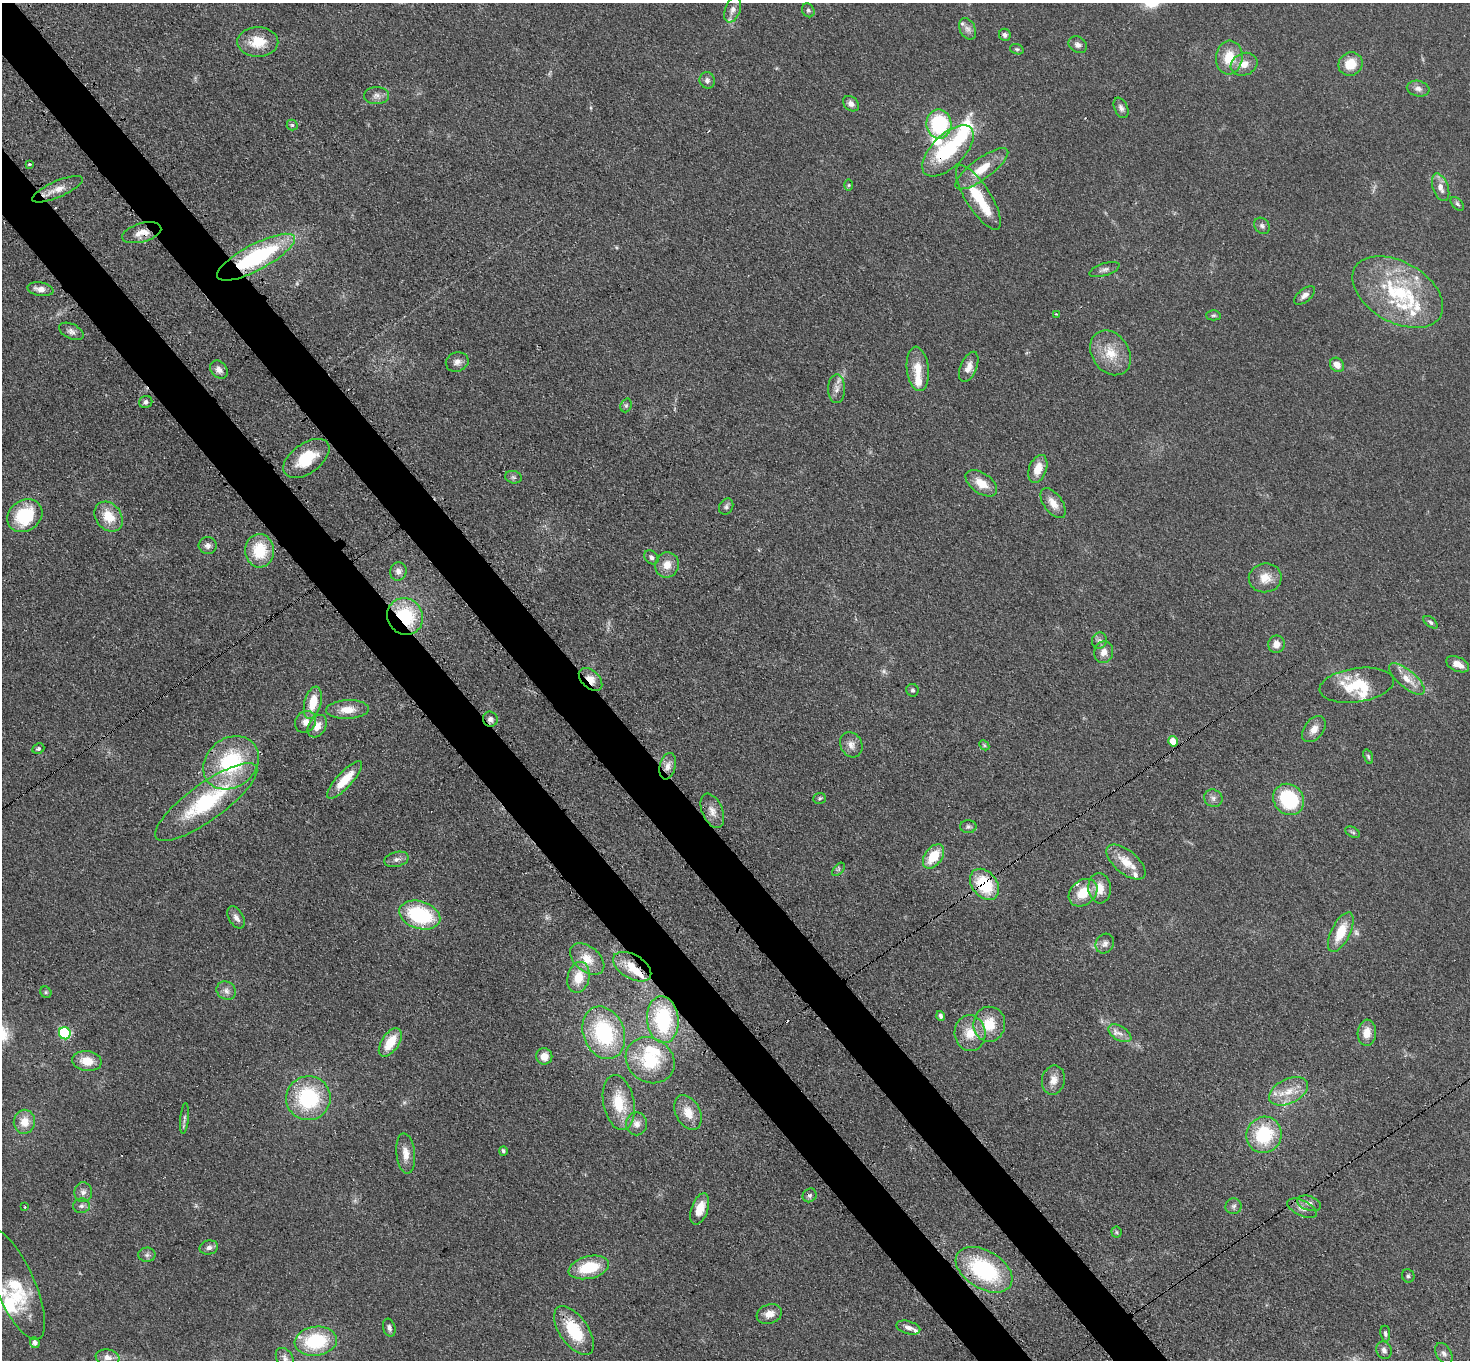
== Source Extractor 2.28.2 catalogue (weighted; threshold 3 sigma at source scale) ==
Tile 11 of 4 x 4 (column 3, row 3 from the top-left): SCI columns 3015-4482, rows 1716-3073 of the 6030 x 6006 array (HDU 1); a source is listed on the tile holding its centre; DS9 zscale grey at full resolution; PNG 1472 x 1362 px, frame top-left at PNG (2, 3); each listed source drawn as its Kron ellipse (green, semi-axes under 4 px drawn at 4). Shown black and unused: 7% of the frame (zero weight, under 3 of 4 exposures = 7% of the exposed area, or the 3 px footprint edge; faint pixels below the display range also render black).
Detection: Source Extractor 2.28.2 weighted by HDU 2 'WHT'; one run over the whole footprint, this tile lists its part. Background 0.102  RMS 0.0072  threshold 0.0324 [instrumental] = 3 sigma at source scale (4.5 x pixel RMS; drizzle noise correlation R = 1.50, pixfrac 1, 0.05/0.05 arcsec/px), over >= 5 px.
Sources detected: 180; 3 too faint to see at this stretch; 2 inside a brighter object's white glare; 2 cosmic-ray / hot-pixel residue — neither listed nor drawn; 19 inside a brighter listed object's ellipse — not listed separately; the other 154 listed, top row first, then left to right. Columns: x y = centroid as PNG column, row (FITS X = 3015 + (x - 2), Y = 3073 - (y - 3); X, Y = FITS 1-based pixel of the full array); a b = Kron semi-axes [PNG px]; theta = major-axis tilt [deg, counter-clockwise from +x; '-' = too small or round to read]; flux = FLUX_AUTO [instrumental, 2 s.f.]
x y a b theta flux
733 10 13 7 71 4.7
808 10 7 6 - 1.6
968 29 11 7 -63 3.6
1005 35 6 5 - 2.1
258 42 20 15 -1 18
1078 45 10 7 -33 3.2
1017 49 7 5 -19 1.3
1229 57 17 13 84 17
1244 64 14 11 22 7.4
1350 64 12 11 - 15
707 80 8 7 - 2.8
1418 89 11 8 -11 3.5
376 96 12 8 1 4.1
851 104 9 6 -42 3.5
1121 108 11 6 -66 2.8
939 124 14 12 -89 63
292 125 5 5 - 1.3
948 151 32 16 44 54
30 164 3 2 - 1
982 169 32 10 36 17
849 185 6 4 89 0.81
1441 187 14 7 -71 5.5
57 189 27 8 23 9.1
978 197 37 12 -58 26
1457 204 8 5 -45 1.5
1262 226 9 7 -52 2.4
142 233 20 9 15 8.2
256 257 43 13 28 88
1104 270 15 6 18 3
40 289 13 7 -10 5.5
1398 292 49 30 -29 66
1305 295 12 6 39 3.5
1056 314 4 2 - 0.61
1213 315 7 5 1 1.3
71 331 13 7 -26 3.4
1110 353 24 18 -55 19
457 362 11 9 19 4.2
1337 365 8 6 -46 6.9
969 367 16 8 67 5.6
918 369 22 11 -83 13
219 370 10 7 -48 4
837 389 14 8 89 4.8
146 402 7 6 - 1.8
626 405 7 5 69 1.6
306 458 26 15 36 23
1038 469 14 8 70 11
513 477 8 6 -15 1.9
981 483 18 10 -35 11
1053 503 17 9 -54 7.9
726 507 8 6 61 2
25 516 18 15 35 42
109 517 16 12 -52 16
208 546 9 8 - 3
259 551 17 14 -87 27
651 557 8 6 -46 2.7
667 565 13 11 68 8.6
398 571 9 8 - 3.6
1265 578 16 14 7 11
405 616 19 17 -52 44
1431 622 8 4 -38 1.6
1099 640 8 7 - 2.4
1276 644 9 8 - 6.1
1104 652 11 9 79 5.4
1458 664 12 7 -24 7.4
591 679 14 8 -43 7.8
1407 679 22 8 -40 10
1357 685 37 17 8 31
912 690 6 6 - 1.5
313 703 16 8 76 15
348 710 21 9 2 9.9
490 719 7 7 - 2.5
306 722 11 10 - 5.3
317 726 12 8 59 6.2
1314 729 15 9 52 6.2
1173 741 5 5 - 11
851 745 13 11 -62 5.2
984 745 6 4 -46 0.92
38 749 6 5 - 1.4
1368 757 7 4 -72 1.4
231 763 30 24 39 64
668 766 13 7 76 5.3
345 780 24 7 47 18
819 798 6 5 - 1.1
1213 798 9 8 - 3.1
1289 799 16 14 -49 44
206 802 61 18 36 74
712 811 18 10 -67 6.7
968 827 8 6 0 1.8
1353 832 8 5 -27 1.4
933 856 14 8 53 19
396 859 12 7 14 3.4
1126 862 23 11 -40 13
838 869 8 4 46 1.5
984 884 17 12 -51 35
1099 888 15 11 -84 11
1083 893 16 12 41 16
420 915 21 13 -17 57
236 917 12 7 -61 3.7
1341 932 21 9 64 19
1105 944 10 8 55 3.6
587 959 19 12 -40 12
632 967 21 12 -31 16
578 977 16 11 77 16
226 991 10 9 - 4
46 992 6 5 - 1.1
941 1016 5 4 - 2.4
663 1020 23 15 -84 59
989 1024 17 16 - 20
65 1033 6 6 - 93
604 1033 27 20 -68 64
970 1033 18 15 -85 15
1120 1033 13 7 -31 4.3
1367 1033 13 9 87 8.2
390 1042 16 8 56 17
544 1056 8 8 - 6.6
650 1060 25 22 -32 36
87 1061 14 10 -8 13
1053 1080 14 11 79 7.5
1289 1091 21 12 26 14
308 1098 22 22 - 62
619 1102 28 15 -79 26
688 1112 18 12 -64 12
184 1118 15 4 84 2.1
24 1122 12 10 82 11
637 1124 11 10 - 5.1
1264 1135 18 17 - 42
503 1151 5 4 - 1.6
406 1153 20 9 -84 7.8
83 1192 10 9 - 3.6
810 1195 7 6 - 1.9
1309 1203 12 7 -18 3.9
81 1206 8 7 - 2.5
1234 1206 8 7 - 2.4
25 1207 3 3 - 1.9
1302 1208 16 7 -26 4.5
700 1209 16 8 70 11
1116 1232 5 5 - 1.2
209 1247 9 7 13 3.1
147 1255 8 7 - 2.2
589 1267 20 11 13 27
984 1270 31 19 -31 75
1408 1276 7 6 - 1.6
15 1285 59 19 -66 31
769 1314 13 9 19 6.9
389 1328 9 6 -73 2.4
908 1328 12 6 -16 3.8
574 1331 28 14 -55 31
1385 1334 8 5 -82 1.6
316 1341 21 14 7 47
35 1343 5 4 - 2.8
1384 1350 9 7 -72 3.1
1444 1353 11 7 -59 3.1
107 1357 12 8 -9 4.7
285 1358 11 8 -57 3.1
Overlapping masked pixels (flux is a lower limit): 9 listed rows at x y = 948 151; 142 233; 256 257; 405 616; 591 679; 490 719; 984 884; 632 967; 984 1270
Isophote crosses this tile's border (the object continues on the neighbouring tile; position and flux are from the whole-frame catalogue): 1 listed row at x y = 285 1358